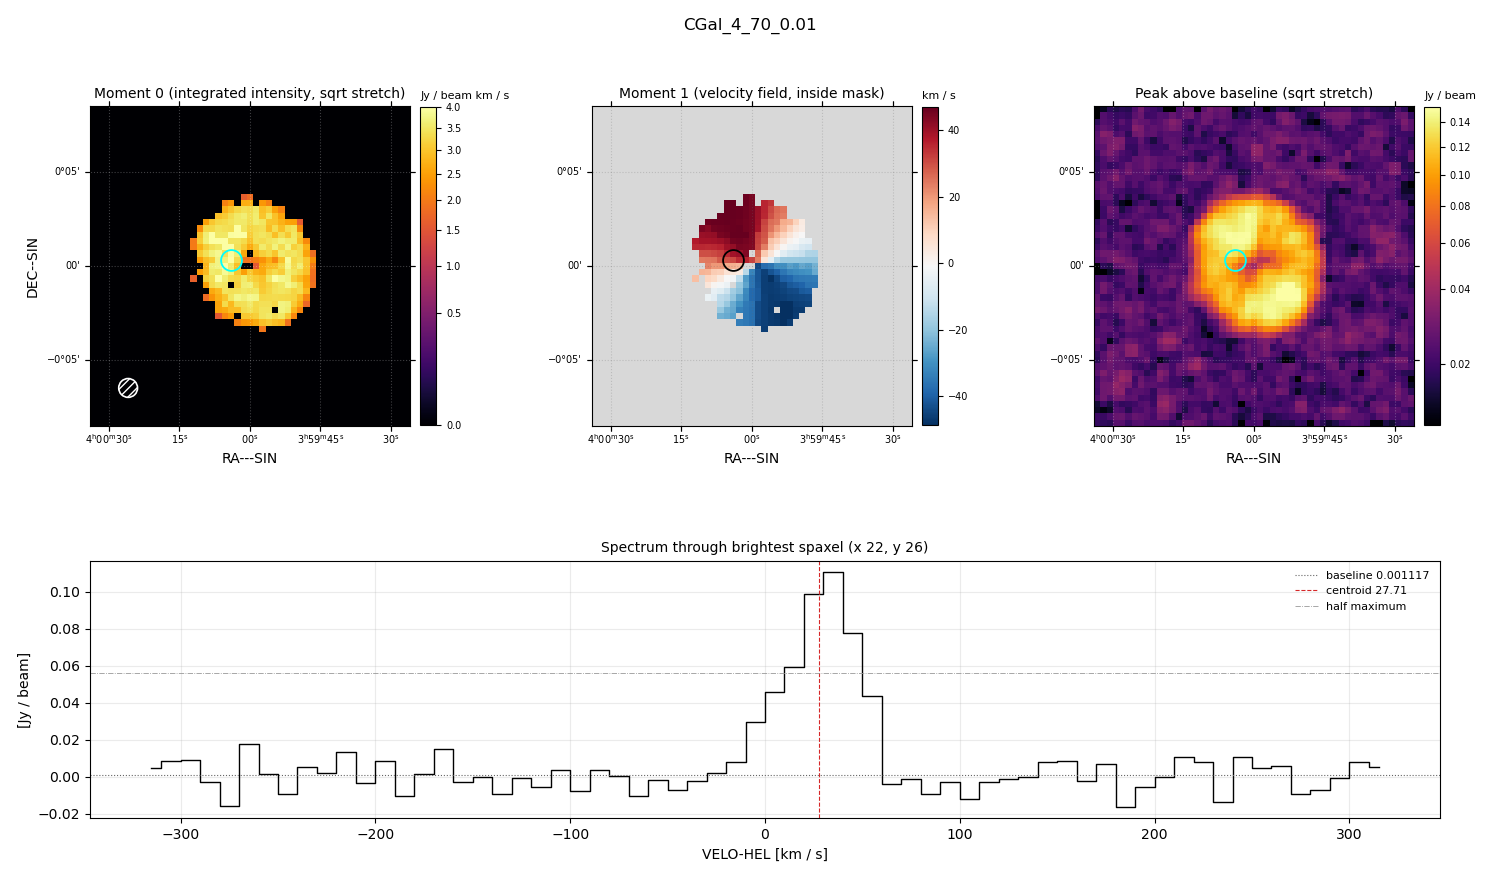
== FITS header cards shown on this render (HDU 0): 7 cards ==
OBJECT  = 'CGal_4_70_0.01'
BUNIT   = 'JY/BEAM '           /
CTYPE1  = 'RA---SIN'           /
CTYPE2  = 'DEC--SIN'           /
CTYPE3  = 'VELO-HEL'           /
NAXIS3  =                   64 / length of data axis 3
CUNIT3  = 'km/s    '           /

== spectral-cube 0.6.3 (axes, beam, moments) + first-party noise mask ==
SpectralCube HDU 0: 64 channels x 51 x 51 spaxels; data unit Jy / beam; figure title: CGal_4_70_0.01
Units: BUNIT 'JY/BEAM' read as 'Jy/beam' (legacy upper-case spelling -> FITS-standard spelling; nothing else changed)
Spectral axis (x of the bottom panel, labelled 'VELO-HEL [km / s]'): -315 .. 315 km / s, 64 channels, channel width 10 km / s
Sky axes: RA---SIN/DEC--SIN; field 17' x 17' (20 arcsec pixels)
Beam (drawn as the hatched ellipse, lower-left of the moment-0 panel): BMAJ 60 arcsec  BMIN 60 arcsec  BPA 0 deg
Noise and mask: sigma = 0.010 Jy / beam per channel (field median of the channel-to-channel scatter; agrees with the line-free scatter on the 2293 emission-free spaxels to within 1%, no correlation factor applied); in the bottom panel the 58 channels outside the line scatter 9.2e-03 Jy / beam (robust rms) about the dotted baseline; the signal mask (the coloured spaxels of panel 2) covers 12% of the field
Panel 1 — Moment 0 (line voxels x channel width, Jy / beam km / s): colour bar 0 .. 4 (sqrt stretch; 0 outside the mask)
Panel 2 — Moment 1 (intensity-weighted velocity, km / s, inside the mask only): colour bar -48.8 .. 46.9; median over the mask -1.5
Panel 3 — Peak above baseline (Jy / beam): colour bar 0.0149 .. 0.152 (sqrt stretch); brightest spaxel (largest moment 0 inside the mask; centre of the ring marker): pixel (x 22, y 26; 0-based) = FK5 04h00m04s +00d00m20s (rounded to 2 s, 20 arcsec steps: no finer than the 20 arcsec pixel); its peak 0.109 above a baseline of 0.001117
Panel 4 — spectrum at that spaxel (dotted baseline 0.001117 Jy / beam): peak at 35 km / s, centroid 27.71 km / s (red dashed line; intensity-weighted over the run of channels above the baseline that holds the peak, -30 .. 60 km / s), W50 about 40 km / s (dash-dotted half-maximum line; edge to edge of the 4 channels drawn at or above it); detected line -0 .. 60 km / s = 6 of 64 channels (9%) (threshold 4 sigma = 0.04 Jy / beam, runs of >= 3 channels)